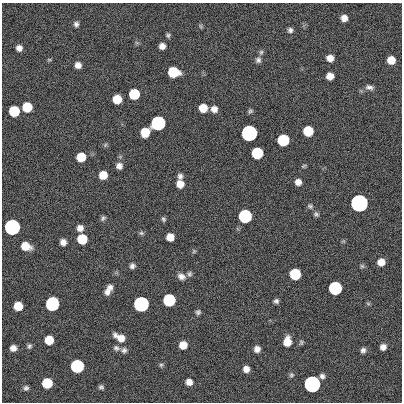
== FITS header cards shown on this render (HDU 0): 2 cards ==
NAXIS1  =                  400
NAXIS2  =                  400

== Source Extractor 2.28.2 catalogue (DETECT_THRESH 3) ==
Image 400 x 400 px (HDU 0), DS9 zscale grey, 1 PNG px = 1 image px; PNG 404 x 404 px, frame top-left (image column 1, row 400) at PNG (2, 3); no overlay
Background 0.186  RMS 34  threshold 101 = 3 sigma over >= 5 px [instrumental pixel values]
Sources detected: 89; all 89 listed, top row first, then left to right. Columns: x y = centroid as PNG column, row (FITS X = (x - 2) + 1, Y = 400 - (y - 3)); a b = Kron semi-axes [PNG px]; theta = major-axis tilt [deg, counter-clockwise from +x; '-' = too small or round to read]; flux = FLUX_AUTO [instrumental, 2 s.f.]
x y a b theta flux
344 18 6 6 - 1.5e+04
76 24 6 6 - 6.5e+03
201 26 6 4 -88 3.3e+03
290 30 6 6 - 6.8e+03
168 35 5 5 - 4.2e+03
162 46 6 6 - 1.3e+04
19 48 6 5 - 1.1e+04
261 52 7 6 - 4.8e+03
330 58 6 6 - 1.8e+04
49 60 6 4 -1 2.4e+03
258 60 8 7 - 7.5e+03
391 60 7 6 - 3.2e+04
78 65 6 6 - 1.4e+04
173 72 8 7 - 1.2e+05
330 76 6 6 - 1.9e+04
369 87 11 6 -10 8.7e+03
134 94 7 7 - 1.2e+05
117 99 7 7 - 4.7e+04
27 107 7 7 - 7.3e+04
203 108 7 6 - 3.9e+04
214 109 7 6 - 1.4e+04
14 111 7 7 - 1.2e+05
250 111 7 5 46 4.4e+03
158 123 7 7 - 1.0e+06
308 131 7 7 - 9.0e+04
145 132 8 7 - 5.1e+04
249 133 7 7 - 3.5e+06
283 140 7 7 - 2.1e+05
105 145 6 4 47 3.4e+03
257 153 7 7 - 1.8e+05
81 157 7 7 - 5.6e+04
119 166 7 7 - 1.1e+04
304 166 7 4 27 3.1e+03
103 175 7 6 - 3.4e+04
180 176 7 6 - 7.5e+03
298 182 6 6 - 1.4e+04
180 184 7 7 - 2.3e+04
359 203 7 7 - 1.1e+07
310 206 8 6 -28 5.1e+03
316 214 8 6 -51 5.2e+03
245 216 7 7 - 5.4e+05
103 218 7 5 58 4.9e+03
163 219 7 5 -64 4.4e+03
12 227 7 7 - 2.9e+06
80 228 7 7 - 1.3e+04
141 233 7 5 -1 4.1e+03
170 237 6 6 - 2.7e+04
82 239 7 7 - 7.7e+04
63 242 6 6 - 1.3e+04
25 246 9 7 -19 3.8e+04
194 251 6 5 - 3.2e+03
381 262 7 6 - 2.1e+04
132 266 6 5 - 7.1e+03
362 266 6 6 - 3.9e+03
189 274 7 6 - 5.0e+03
295 274 7 7 - 1.4e+05
181 276 10 7 -21 1.3e+04
110 287 7 6 - 8.7e+03
335 288 7 7 - 5.7e+05
107 292 9 7 58 1.1e+04
169 300 7 7 - 3.1e+05
276 301 6 5 - 6.1e+03
368 303 6 4 -20 2.8e+03
52 304 8 7 - 6.1e+05
141 304 7 7 - 2.1e+06
18 306 7 7 - 4.9e+04
198 312 6 6 - 5.3e+03
120 337 13 7 -28 2.5e+04
49 340 7 7 - 4.8e+04
287 342 9 7 81 3.3e+04
301 342 7 5 90 3.6e+03
183 345 7 6 - 2.8e+04
29 346 6 5 - 4.9e+03
383 347 7 6 - 1.2e+04
13 348 6 5 - 1.3e+04
116 348 9 7 -18 6.7e+03
257 349 6 6 - 1.3e+04
124 350 7 7 - 7.0e+03
363 350 7 6 - 7.4e+03
161 365 6 5 - 3.7e+03
77 366 7 7 - 5.2e+05
246 369 6 6 - 1.5e+04
291 375 7 6 - 4.7e+03
322 376 6 6 - 7.2e+03
189 382 6 6 - 1.5e+04
47 383 7 7 - 9.9e+04
312 384 7 7 - 5.5e+06
101 387 5 4 - 4.6e+03
26 388 7 6 - 5.6e+03